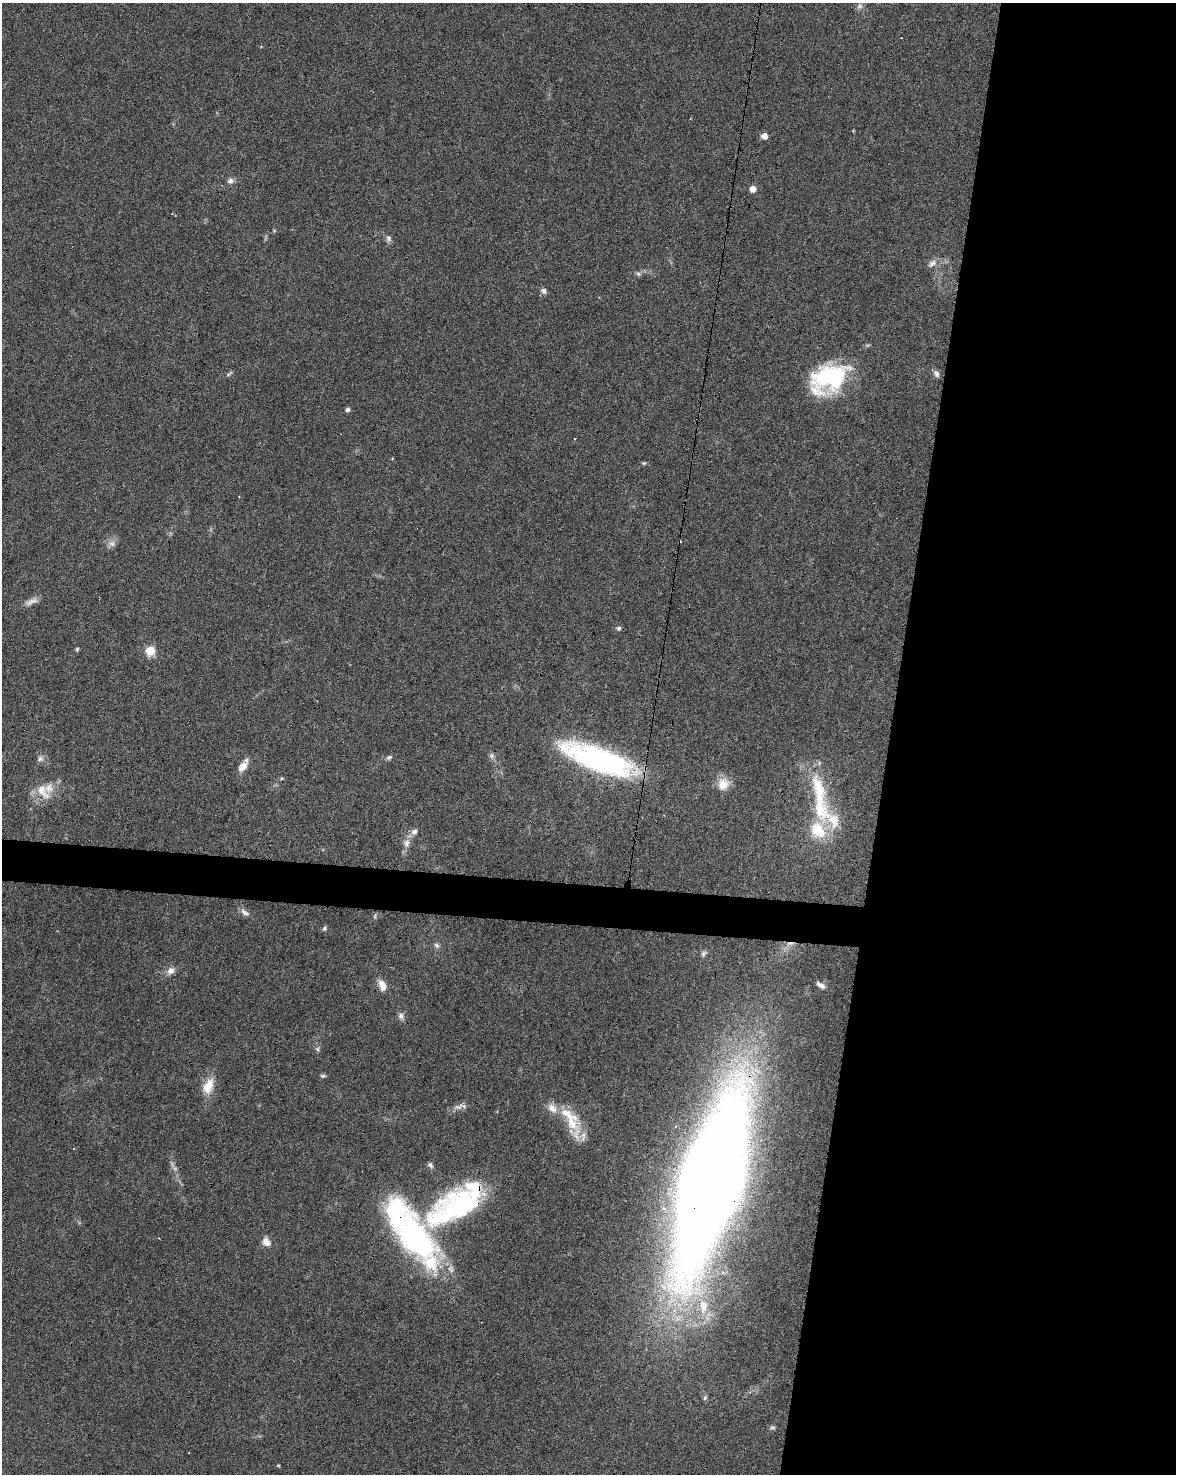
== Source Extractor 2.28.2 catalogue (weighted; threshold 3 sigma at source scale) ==
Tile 8 of 4 x 3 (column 4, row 2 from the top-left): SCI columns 3527-4700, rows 1752-3223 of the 4700 x 4920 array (HDU 1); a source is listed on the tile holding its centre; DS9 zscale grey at full resolution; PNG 1178 x 1476 px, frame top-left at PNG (2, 3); no overlay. Shown black and unused: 26% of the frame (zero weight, under 3 of 6 exposures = <1% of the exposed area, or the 3 px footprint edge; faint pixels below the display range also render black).
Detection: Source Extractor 2.28.2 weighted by HDU 2 'WHT'; one run over the whole footprint, this tile lists its part. Background 0.0445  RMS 0.0036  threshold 0.0148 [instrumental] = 3 sigma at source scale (4.09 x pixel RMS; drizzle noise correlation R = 1.36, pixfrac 0.8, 0.0396/0.0396 arcsec/px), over >= 5 px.
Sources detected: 73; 1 too faint to see at this stretch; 3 inside a brighter object's white glare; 8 cosmic-ray / hot-pixel residue — not listed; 9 inside a brighter listed object's ellipse — not listed separately; the other 52 listed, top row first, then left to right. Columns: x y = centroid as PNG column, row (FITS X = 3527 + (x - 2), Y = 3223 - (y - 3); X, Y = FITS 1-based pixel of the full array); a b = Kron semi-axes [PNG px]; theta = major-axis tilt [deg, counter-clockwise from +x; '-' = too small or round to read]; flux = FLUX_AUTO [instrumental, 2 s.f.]
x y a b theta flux
860 6 9 8 - 1.3
764 136 5 4 - 3.8
230 181 8 6 9 1.4
753 189 5 5 - 3.9
388 239 9 7 -68 1.1
932 263 14 7 37 1.6
638 274 6 5 - 0.67
543 291 9 7 -60 1.1
936 373 10 7 -60 1.1
229 374 12 3 39 0.52
826 377 47 28 41 28
348 410 5 5 - 1.2
644 463 6 4 17 0.45
112 543 9 8 - 1.6
31 601 19 7 24 2.1
619 628 6 6 - 0.66
77 649 5 4 - 0.43
150 650 5 5 - 17
492 755 7 7 - 0.92
389 757 8 6 27 0.8
40 759 9 7 28 1.2
598 760 66 20 -20 81
243 765 19 8 57 3
723 784 17 14 63 4.6
818 789 60 17 -72 19
43 792 27 14 -55 5.9
818 830 27 20 -51 11
414 832 9 7 16 1.3
407 843 12 8 70 2.1
245 912 14 6 -35 1.6
375 917 7 4 90 0.49
325 928 6 5 - 0.68
436 945 8 6 -34 0.93
704 953 9 6 53 0.8
171 971 11 9 45 1.9
383 985 12 8 -67 3.6
821 985 11 5 -31 1.4
401 1016 10 8 89 1.3
317 1049 6 5 - 0.62
323 1076 8 5 -1 0.59
208 1086 23 13 68 5.3
459 1106 15 5 13 1.7
552 1108 15 10 -44 3.2
572 1123 21 15 -65 8.8
430 1165 9 6 -45 0.84
711 1181 111 35 74 1300
448 1213 103 40 47 65
266 1242 11 9 -51 2.4
703 1306 21 12 -88 7.8
705 1398 8 5 63 0.58
772 1427 8 5 22 0.71
278 1465 5 3 - 0.29
Overlapping masked pixels (flux is a lower limit): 6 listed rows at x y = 826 377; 598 760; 243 765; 459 1106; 711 1181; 448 1213